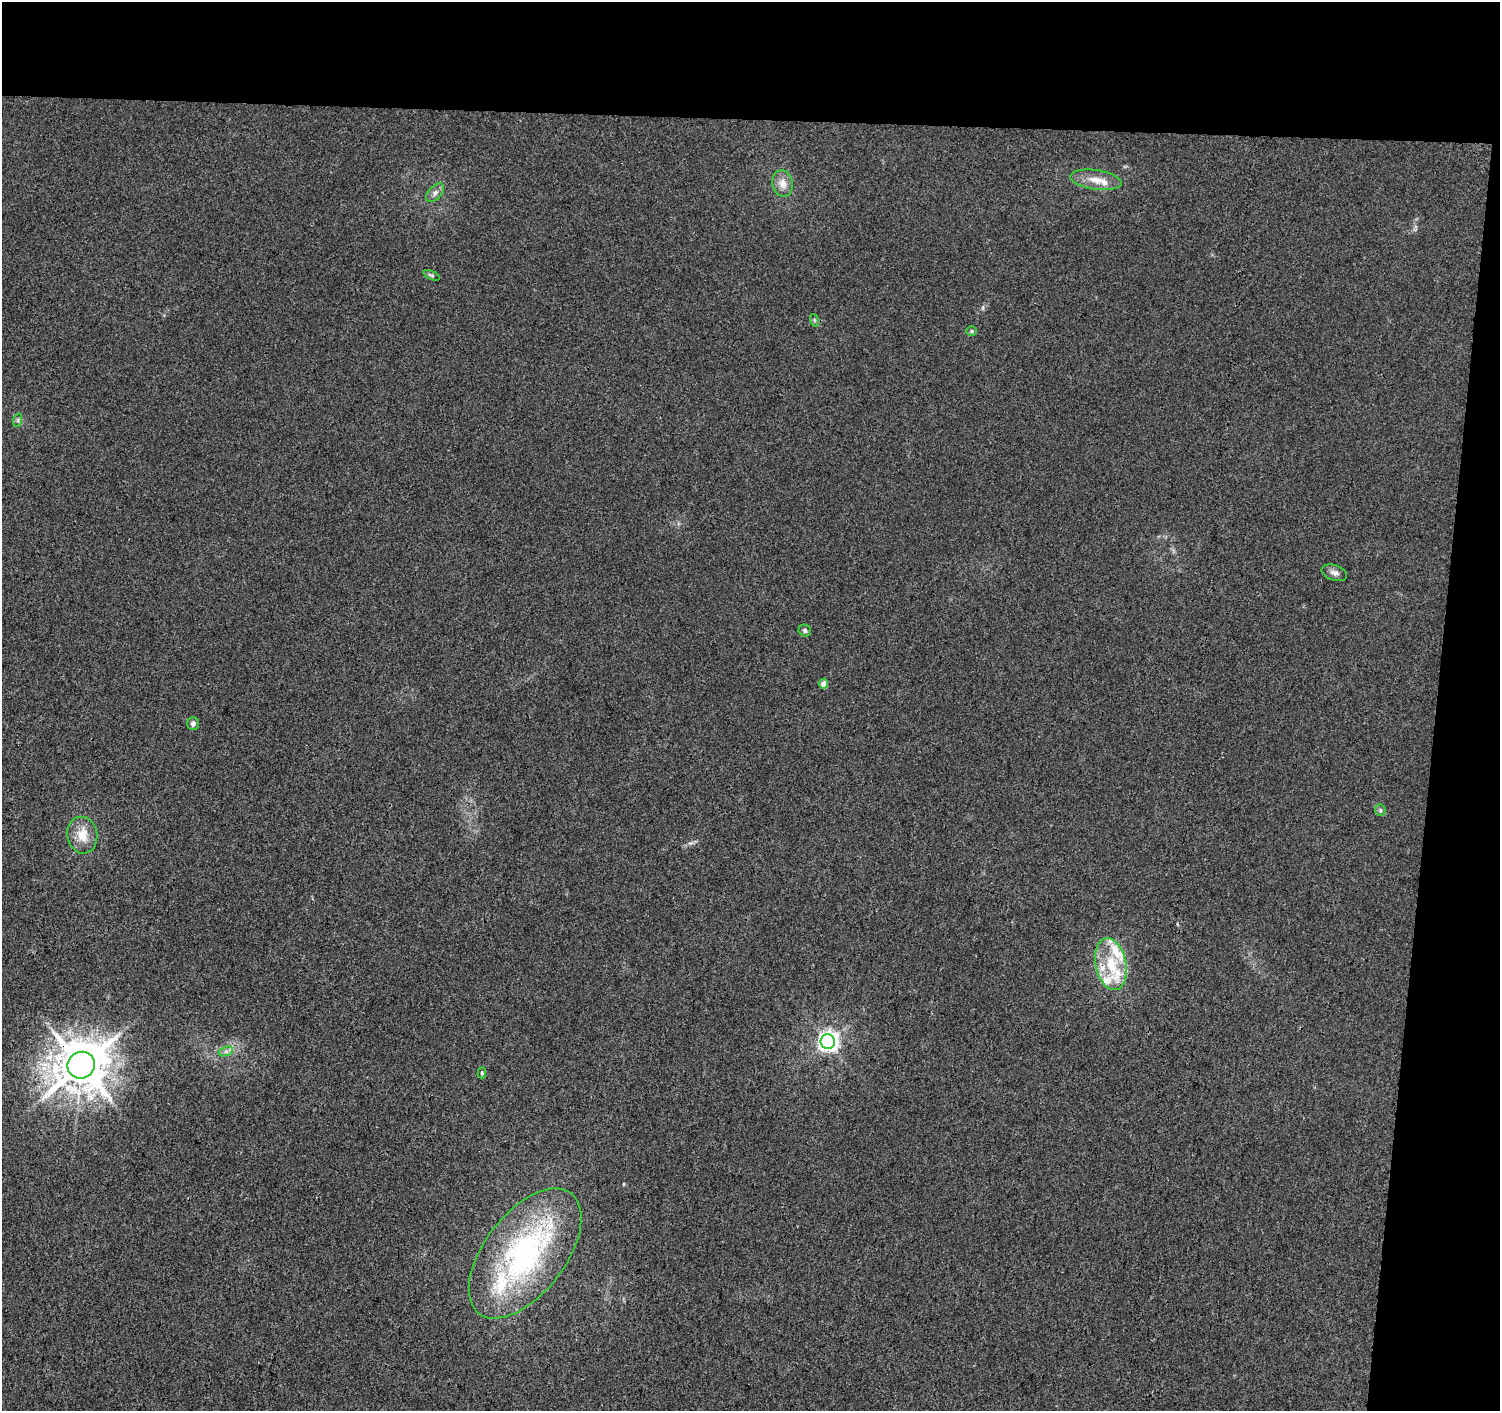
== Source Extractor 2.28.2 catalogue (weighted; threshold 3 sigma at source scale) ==
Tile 3 of 3 x 3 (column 3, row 1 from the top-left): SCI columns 3008-4505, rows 3105-4513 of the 4505 x 4741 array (HDU 1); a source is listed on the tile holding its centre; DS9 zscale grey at full resolution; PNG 1502 x 1413 px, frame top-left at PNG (2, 2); each listed source drawn as its Kron ellipse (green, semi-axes under 4 px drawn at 4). Shown black and unused: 13% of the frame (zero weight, under 3 of 4 exposures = <1% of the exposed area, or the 3 px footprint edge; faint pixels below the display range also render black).
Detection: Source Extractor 2.28.2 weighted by HDU 2 'WHT'; one run over the whole footprint, this tile lists its part. Background 0.00355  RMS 0.0037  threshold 0.0167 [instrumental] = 3 sigma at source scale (4.5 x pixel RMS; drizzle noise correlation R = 1.50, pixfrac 1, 0.0396/0.0396 arcsec/px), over >= 5 px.
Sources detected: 25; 6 inside a brighter listed object's ellipse — not listed separately; the other 19 listed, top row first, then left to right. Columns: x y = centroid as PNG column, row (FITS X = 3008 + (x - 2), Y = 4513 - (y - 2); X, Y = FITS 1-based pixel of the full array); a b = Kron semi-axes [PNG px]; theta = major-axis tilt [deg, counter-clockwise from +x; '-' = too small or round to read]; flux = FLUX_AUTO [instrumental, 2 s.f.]
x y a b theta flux
1096 180 26 9 -8 5.4
783 184 13 10 -79 3.5
435 193 11 6 46 1.7
431 275 9 4 -22 0.7
814 320 6 4 -71 0.5
972 331 5 5 - 0.5
18 420 7 4 72 0.63
1334 573 13 7 -18 1.7
805 631 6 6 - 0.88
823 684 5 4 - 3.7
193 724 6 5 - 1.5
1380 810 6 5 - 0.71
82 835 18 15 -81 6.7
1111 964 26 15 -79 14
828 1042 7 7 - 230
226 1051 7 4 19 1
81 1065 14 13 - 1600
482 1073 5 4 - 0.59
525 1253 76 40 52 90
Overlapping masked pixels (flux is a lower limit): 1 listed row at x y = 81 1065